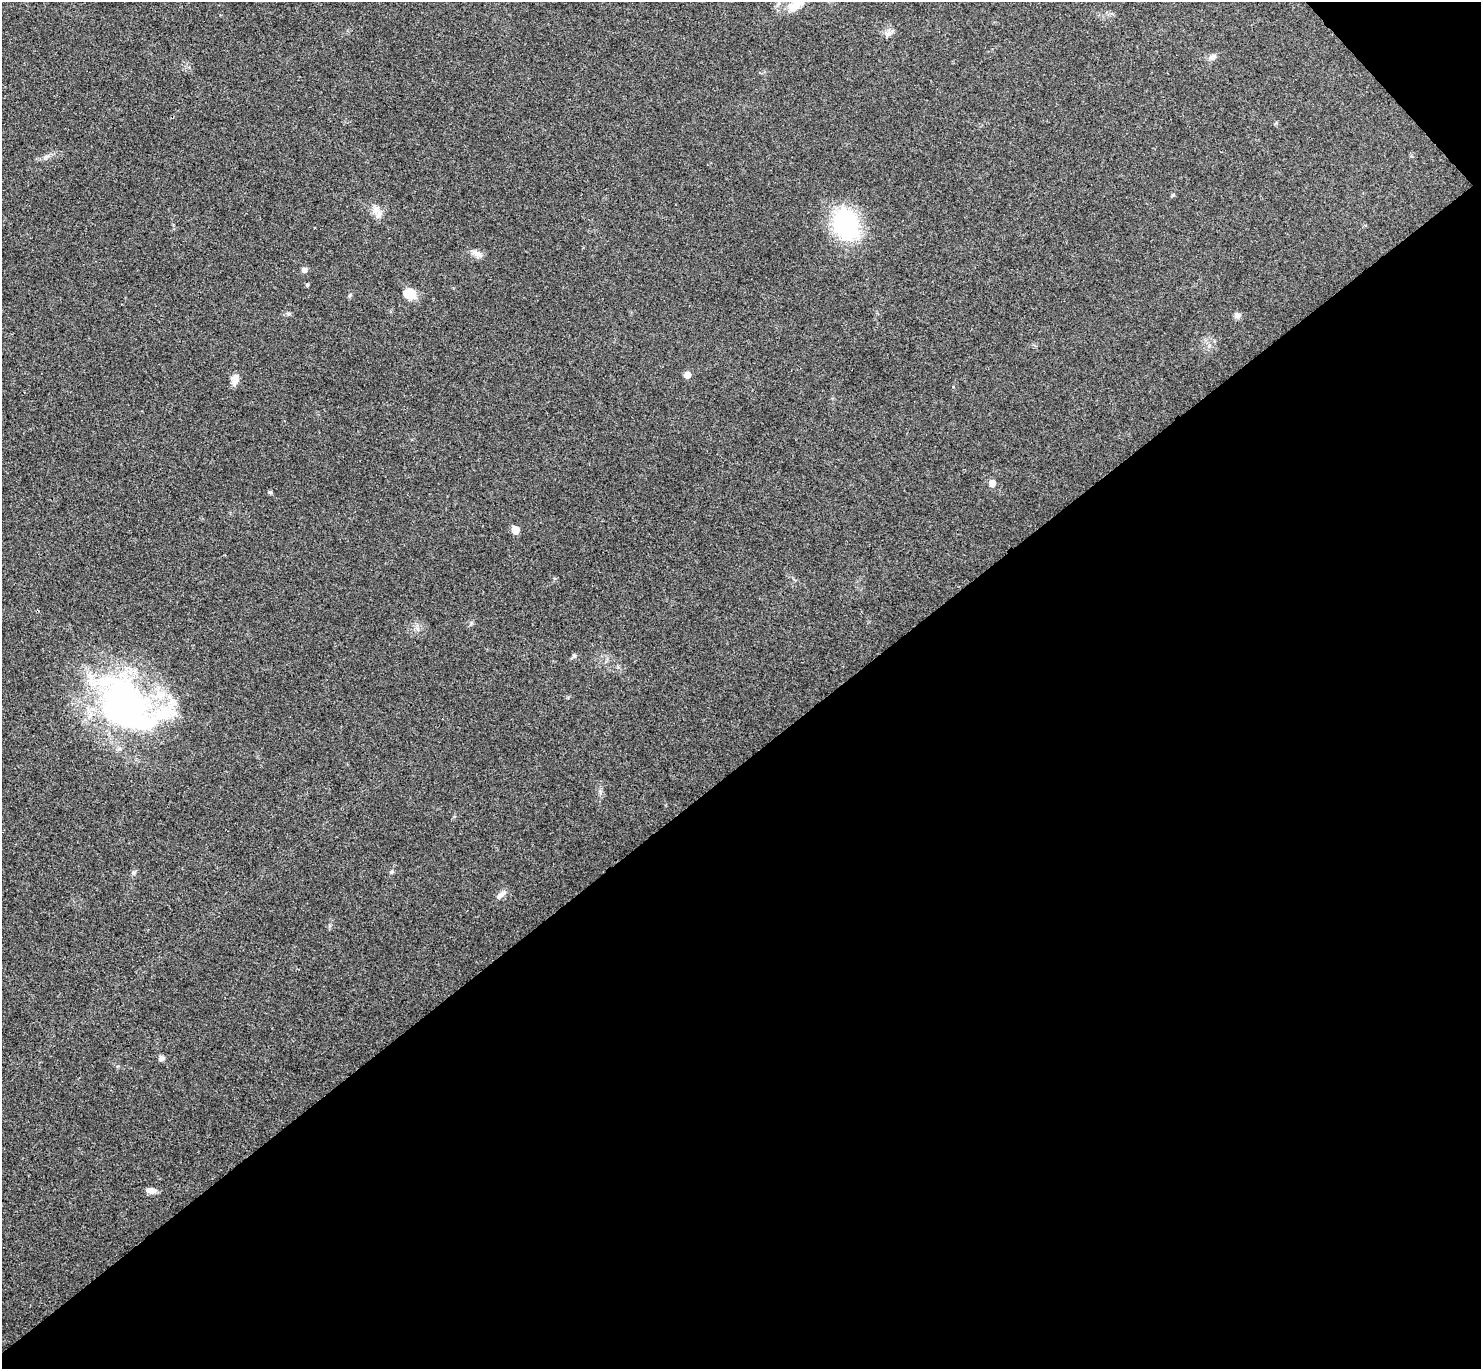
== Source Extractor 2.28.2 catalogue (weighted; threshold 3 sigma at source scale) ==
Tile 12 of 4 x 4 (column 4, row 3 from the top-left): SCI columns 4483-5961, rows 1564-2930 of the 6010 x 6001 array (HDU 1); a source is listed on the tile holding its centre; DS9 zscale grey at full resolution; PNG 1483 x 1371 px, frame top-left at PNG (2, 2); no overlay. Shown black and unused: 45% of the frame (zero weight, under 3 of 4 exposures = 6% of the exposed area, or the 3 px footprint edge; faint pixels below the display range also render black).
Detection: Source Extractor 2.28.2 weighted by HDU 2 'WHT'; one run over the whole footprint, this tile lists its part. Background 0.0268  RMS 0.0047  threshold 0.0213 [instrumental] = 3 sigma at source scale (4.5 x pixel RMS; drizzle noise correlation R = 1.50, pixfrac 1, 0.05/0.05 arcsec/px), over >= 5 px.
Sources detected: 28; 1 inside a brighter object's white glare — not listed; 2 inside a brighter listed object's ellipse — not listed separately; the other 25 listed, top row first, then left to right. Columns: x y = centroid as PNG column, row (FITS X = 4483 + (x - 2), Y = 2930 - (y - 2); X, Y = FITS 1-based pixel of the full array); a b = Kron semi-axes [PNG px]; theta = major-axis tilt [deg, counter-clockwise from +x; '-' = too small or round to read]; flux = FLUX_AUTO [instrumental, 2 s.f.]
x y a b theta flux
797 3 29 10 42 8.6
888 34 9 6 21 1.7
1212 57 10 7 33 1.8
1173 195 6 4 33 0.52
377 210 19 9 -49 3.9
846 224 27 21 -72 57
477 253 17 7 -29 2.6
304 270 5 5 - 2.1
307 285 4 4 - 0.61
411 294 8 6 -13 21
350 296 7 4 70 0.71
1237 315 7 7 - 1.8
687 375 5 5 - 4.5
235 379 13 8 74 3.2
953 387 4 3 - 0.31
992 483 6 5 - 4.4
270 492 5 4 - 0.8
515 530 5 5 - 7.2
574 656 6 5 - 0.86
124 703 73 54 -51 150
392 872 6 4 21 0.72
133 873 7 6 - 1.1
501 895 13 7 38 2.4
162 1058 7 6 - 1.7
151 1191 12 7 -13 2.7
Isophote crosses this tile's border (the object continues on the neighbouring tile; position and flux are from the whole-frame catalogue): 1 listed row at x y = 797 3